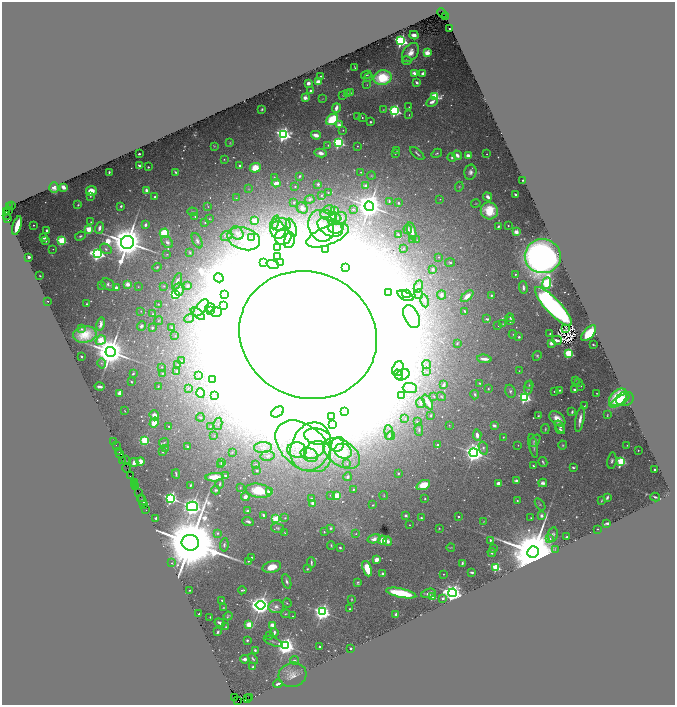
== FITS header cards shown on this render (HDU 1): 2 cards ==
NAXIS1  =                 1345
NAXIS2  =                 1405

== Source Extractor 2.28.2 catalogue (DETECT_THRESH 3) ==
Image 1345 x 1405 px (HDU 1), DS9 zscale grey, zoomed out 1/2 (1 PNG px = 2 x 2 image px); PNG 677 x 707 px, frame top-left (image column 1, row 1405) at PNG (2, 2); each listed source drawn as its Kron ellipse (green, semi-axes under 4 px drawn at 4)
Background 1.27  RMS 0.026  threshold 0.0787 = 3 sigma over >= 5 px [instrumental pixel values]
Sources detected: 731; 93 cannot appear on this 1/2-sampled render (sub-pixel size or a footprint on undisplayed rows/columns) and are neither listed nor drawn; of the other 638, the 500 brightest by FLUX_AUTO listed and drawn (138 fainter detections omitted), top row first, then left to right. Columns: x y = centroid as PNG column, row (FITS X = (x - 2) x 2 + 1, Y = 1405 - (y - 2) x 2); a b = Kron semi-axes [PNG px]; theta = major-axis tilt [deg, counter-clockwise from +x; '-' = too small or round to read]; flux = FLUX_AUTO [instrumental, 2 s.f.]
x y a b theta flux
442 13 5 2 - 920
445 16 3 1 - 330
450 29 3 1 - 6.6
414 35 4 3 - 26
401 41 3 3 - 1500
410 53 10 7 55 60
427 53 3 3 - 190
407 61 5 4 - 11
355 67 3 1 - 3.6
414 73 2 2 - 88
423 73 4 3 - 31
366 75 5 2 - 7
320 76 2 2 - 4.5
368 78 4 3 - 5.5
382 78 9 7 12 320
318 82 2 2 - 230
308 83 3 3 - 32
417 83 3 2 - 17
367 85 3 2 - 3.4
311 91 3 2 - 27
351 93 4 3 - 5.1
348 94 3 3 - 3.9
343 95 3 3 - 6.1
435 96 4 3 - 480
305 98 2 2 - 120
323 99 3 3 - 4.1
432 102 6 3 28 27
409 107 2 2 - 3.7
336 108 5 3 - 45
262 109 3 2 - 5.9
383 110 3 2 - 3.4
395 111 3 3 - 1200
409 115 3 2 - 3.6
357 117 3 2 - 6.4
362 118 2 2 - 4
332 119 6 5 - 250
371 122 2 2 - 13
339 125 3 2 - 87
343 130 2 2 - 4.1
283 134 4 4 - 2400
316 135 5 3 - 51
230 143 3 3 - 3.8
339 143 3 3 - 1000
328 145 3 2 - 6.5
214 146 4 3 - 3.7
357 146 2 2 - 4.7
397 150 4 2 - 4.4
321 153 6 4 -13 32
395 153 2 2 - 4
437 153 5 3 - 7.8
139 154 2 2 - 9.2
417 154 8 2 -42 12
487 154 2 2 - 3.6
457 155 5 3 - 31
468 155 3 3 - 40
452 157 4 4 - 10
224 159 3 2 - 4
139 166 3 2 - 13
240 166 2 2 - 25
148 167 2 2 - 9.1
255 168 5 5 - 85
109 172 2 2 - 6.8
175 172 3 2 - 7
361 172 2 2 - 6
470 172 7 6 - 24
371 175 4 3 - 4.8
300 176 3 2 - 13
274 177 4 3 - 4.2
523 180 2 2 - 4.8
276 183 4 3 - 41
318 184 2 2 - 32
295 186 2 2 - 5
366 186 2 2 - 82
63 187 3 2 - 57
459 187 5 3 - 6.2
54 188 5 4 - 28
249 189 3 3 - 3.6
147 190 2 2 - 65
91 191 5 5 - 69
328 193 2 2 - 5.9
321 195 2 2 - 5.2
516 195 3 2 - 13
90 196 3 2 - 4.9
155 197 2 2 - 16
488 197 5 3 - 31
236 198 3 2 - 4.3
310 199 5 3 - 8.4
440 199 2 2 - 4.1
389 201 3 2 - 7.4
294 202 4 3 - 6.3
399 203 2 2 - 16
476 203 5 2 - 3.5
78 205 4 3 - 7
12 206 4 2 - 410
121 206 3 3 - 11
208 206 3 2 - 3.3
369 206 5 4 - 11000
9 207 2 2 - 470
302 208 6 5 - 29
353 209 2 2 - 11
9 210 4 2 - 1400
329 210 6 3 -1 6.7
334 211 3 2 - 44
489 211 8 8 - 160
6 212 4 2 - 290
192 212 5 4 - 6.5
6 216 3 2 - 120
195 216 3 3 - 7.7
331 216 11 5 -15 84
8 218 2 2 - 870
341 218 6 5 - 17
209 219 2 2 - 3.4
333 219 5 4 - 27
254 221 3 3 - 140
91 222 3 2 - 5.7
205 222 2 2 - 8
275 222 7 4 69 18
33 225 2 2 - 4.5
145 225 3 3 - 19
281 225 10 6 -3 47
508 225 2 2 - 4.1
17 226 9 3 73 120
321 226 16 12 -71 170
330 227 13 8 -28 71
498 227 3 2 - 9.8
99 228 6 4 72 27
292 228 9 4 -70 28
336 228 7 5 2 24
89 229 3 3 - 300
408 229 4 3 - 22
47 230 2 2 - 13
278 230 9 7 -82 43
412 231 9 3 -76 41
516 232 2 2 - 150
164 233 5 4 - 260
237 233 7 6 - 17
398 234 3 2 - 7
80 236 5 3 - 10
227 236 6 4 24 13
328 236 22 9 22 110
251 237 3 2 - 4.2
283 237 8 8 - 76
44 238 2 2 - 49
244 239 17 11 -17 110
413 239 2 2 - 9.6
289 240 8 5 76 31
417 240 3 2 - 3.7
46 241 4 3 - 8.4
62 241 3 3 - 570
197 241 8 4 -63 18
127 242 6 6 - 28000
167 242 7 5 -52 19
277 248 2 1 - 3.7
53 249 2 2 - 3.3
106 249 6 4 -34 17
403 249 3 2 - 4.4
326 250 4 4 - 1900
190 252 3 3 - 5.5
97 254 4 3 - 2100
167 254 4 3 - 4.5
543 256 18 17 - 3700
29 257 2 2 - 59
277 257 2 2 - 71
439 257 2 2 - 5.3
450 262 5 3 - 8.7
263 263 2 2 - 7.8
280 263 4 3 - 6.4
273 264 6 4 -15 12
157 267 4 3 - 7
345 267 4 3 - 7.1
433 269 2 2 - 49
515 274 2 2 - 9.3
40 276 2 1 - 4.1
219 278 5 4 - 5600
177 281 9 4 69 24
547 283 6 3 82 860
108 284 7 5 -34 17
128 284 3 3 - 57
187 285 2 2 - 45
102 286 3 2 - 9.9
164 286 3 3 - 3.7
418 286 6 3 66 11
138 287 2 2 - 4.1
116 288 4 3 - 27
523 288 6 3 -87 20
179 289 7 4 -86 33
388 292 3 3 - 6.4
225 294 2 2 - 6.6
406 294 4 3 - 6
419 294 5 4 - 7.9
176 295 3 3 - 570
441 295 4 3 - 14
491 295 2 2 - 6.7
405 296 8 4 -23 25
467 296 7 3 42 44
47 301 2 2 - 6.2
425 301 6 3 -80 8.3
87 304 2 2 - 6.6
158 304 2 2 - 3.6
223 306 2 2 - 18
553 306 26 7 -47 2400
201 308 10 5 50 31
210 308 5 4 - 11
211 310 3 3 - 10
141 311 2 2 - 4
465 311 3 2 - 10
216 312 6 4 14 19
153 314 3 2 - 4.9
198 314 8 4 -39 21
411 316 12 7 -64 61
189 318 5 4 - 14
510 318 4 2 - 9.6
487 319 4 2 - 9.5
159 320 4 2 - 5
510 321 2 2 - 35
101 324 7 3 79 27
503 324 4 3 - 3.9
141 326 5 4 - 15
498 326 2 1 - 3.5
172 327 2 2 - 26
152 328 2 2 - 11
82 329 3 3 - 7
566 329 3 2 - 5.5
589 333 9 5 47 210
513 334 4 2 - 4.7
550 334 2 2 - 14
85 335 12 8 8 110
308 335 70 63 -23 350000
175 336 2 2 - 4.5
519 337 3 3 - 11
101 340 5 4 - 270
557 340 5 2 - 29
457 343 3 2 - 4.3
551 343 2 2 - 110
593 345 2 2 - 4.8
111 352 5 5 - 19000
569 353 3 3 - 560
81 356 2 2 - 7.7
537 356 5 4 - 9
484 359 7 3 -7 39
182 361 2 2 - 5.1
101 363 5 3 - 6.5
177 365 3 2 - 4
427 365 4 3 - 11
162 367 2 2 - 5.1
398 368 7 5 70 27
519 371 2 2 - 4.5
177 372 2 2 - 29
427 372 2 2 - 3.4
162 373 3 2 - 4
133 374 3 2 - 5.9
399 374 5 4 - 13
403 375 7 5 27 21
198 376 3 2 - 4
212 379 4 2 - 8.2
575 380 3 3 - 6.3
131 382 2 2 - 5.8
579 382 4 3 - 4
479 383 2 2 - 4.9
443 385 4 2 - 17
529 385 4 3 - 5.2
158 386 2 2 - 5.1
580 386 2 2 - 4.4
100 387 5 3 - 16
188 388 3 3 - 6.9
410 388 7 5 -1 15
528 388 7 3 83 10
488 389 2 2 - 4.2
560 390 2 2 - 6.6
574 390 2 2 - 42
510 391 7 5 -69 13
554 391 2 2 - 4.1
120 393 3 3 - 38
200 393 4 4 - 170
597 393 2 2 - 3.6
401 395 2 2 - 45
475 395 5 3 - 9.2
214 396 4 3 - 6.1
434 396 2 2 - 4.8
441 396 4 3 - 6.1
524 397 3 3 - 1100
618 397 10 7 42 170
625 399 9 7 17 120
620 401 11 4 30 93
428 402 8 3 -62 56
420 403 5 3 - 16
584 406 4 2 - 4.5
125 411 2 1 - 3.4
278 412 7 5 32 19
345 412 2 2 - 3.6
572 412 4 3 - 9
154 415 5 4 - 41
431 415 3 2 - 5.7
607 415 4 2 - 4.8
538 416 3 2 - 6.5
200 417 4 3 - 6.4
331 417 2 1 - 3.8
405 418 4 3 - 4.5
557 419 9 6 -43 66
580 419 13 3 80 40
154 422 5 3 - 110
417 422 2 2 - 9.2
218 424 6 4 80 14
333 425 4 1 - 5.3
449 425 3 2 - 3.4
494 425 3 2 - 25
169 426 2 2 - 7
210 426 2 2 - 6.7
560 426 7 3 -56 15
545 429 5 2 - 6.7
560 429 5 2 - 11
419 430 6 4 -87 12
389 432 7 3 -86 13
477 435 6 3 -85 39
214 436 4 3 - 4.9
391 436 5 3 - 27
318 437 13 8 -13 77
503 437 2 2 - 4.6
145 440 3 3 - 480
114 441 2 1 - 130
535 441 7 3 52 18
164 443 5 2 - 5.8
116 445 2 1 - 66
338 445 8 6 63 31
438 445 2 2 - 27
518 445 2 2 - 3.9
563 445 4 3 - 6.3
627 445 3 2 - 4.4
187 446 2 2 - 20
303 446 32 21 -39 410
533 446 12 3 -78 14
263 447 9 5 3 22
311 447 25 19 68 310
483 448 6 4 -75 14
166 449 2 2 - 5.4
297 450 9 7 -5 57
314 450 11 8 38 93
638 450 2 2 - 5.9
343 451 9 7 -27 78
119 452 4 1 - 210
163 452 2 2 - 12
232 452 3 2 - 3.7
342 453 20 12 -34 240
474 453 4 4 - 4900
119 454 2 1 - 130
309 455 9 6 -25 62
267 456 7 5 8 19
123 460 3 1 - 190
125 460 3 1 - 100
141 461 4 4 - 45
612 461 8 4 81 17
621 461 4 3 - 570
134 462 4 3 - 39
543 462 5 2 - 8
221 463 2 2 - 3.4
347 463 2 2 - 4.2
256 464 3 2 - 3.3
221 465 4 3 - 8.3
533 466 2 2 - 10
573 467 3 2 - 12
126 468 4 1 - 310
655 470 2 2 - 30
257 471 2 2 - 6.7
398 473 2 2 - 20
176 474 4 2 - 9.4
130 476 4 1 - 340
225 476 2 2 - 45
214 477 9 4 3 110
347 477 4 3 - 13
516 481 4 3 - 11
135 483 3 2 - 290
543 483 4 4 - 17
134 484 4 2 - 210
220 484 5 2 - 6.8
499 484 4 3 - 43
190 485 3 2 - 5.3
423 485 7 4 24 120
135 486 2 1 - 76
240 488 3 2 - 3.9
353 489 3 2 - 5.6
216 490 4 3 - 8.9
258 491 13 7 -9 200
270 492 2 2 - 150
139 493 3 1 - 110
330 495 2 2 - 4.3
336 495 4 3 - 120
384 496 4 2 - 3.6
245 497 4 3 - 32
607 497 4 2 - 7.9
655 497 5 2 - 11
141 498 3 2 - 260
171 498 4 3 - 1600
311 499 4 3 - 13
425 499 2 2 - 7.5
142 500 5 2 - 310
517 500 2 2 - 9.3
601 501 3 1 - 3.7
312 503 2 2 - 63
143 504 2 1 - 58
540 504 7 4 -56 7.6
373 505 2 2 - 5.1
192 506 5 4 - 6000
146 510 2 1 - 61
247 511 3 2 - 6.8
263 515 3 3 - 12
406 516 2 2 - 50
541 516 2 2 - 64
458 517 2 2 - 11
156 518 2 2 - 36
285 518 4 3 - 5.4
421 518 2 2 - 17
531 518 3 2 - 4.6
276 519 3 3 - 460
248 521 6 3 -19 16
483 521 3 2 - 3.4
607 523 4 2 - 12
409 525 2 2 - 3.9
278 528 7 4 -14 11
331 528 3 3 - 13
439 528 3 3 - 4.2
597 529 2 1 - 6.2
324 532 2 2 - 6.4
217 533 3 3 - 11
285 533 4 2 - 4
356 534 4 3 - 5.4
553 534 7 5 81 13
567 537 3 2 - 10
374 539 7 4 15 35
550 539 3 3 - 14
382 540 4 4 - 66
490 540 3 3 - 9.4
388 541 4 4 - 27
190 543 8 8 - 110000
224 545 6 3 83 12
331 545 4 3 - 7.1
451 547 4 2 - 4.3
340 548 2 2 - 21
493 549 2 2 - 3.7
555 549 3 3 - 3.6
492 552 4 2 - 11
533 552 6 5 - 82000
252 557 2 2 - 8.3
376 560 4 3 - 34
248 561 3 2 - 7.6
172 563 3 3 - 4.6
311 563 5 2 - 9.9
462 563 4 2 - 8.9
272 567 9 5 15 83
496 567 3 3 - 490
307 569 2 2 - 6.2
367 569 8 4 -69 180
472 572 4 2 - 9.4
383 574 2 2 - 37
443 574 2 2 - 3.7
287 581 7 3 -71 15
358 583 4 3 - 9
190 590 2 2 - 5.5
242 590 4 2 - 8
401 593 15 4 -12 300
428 593 7 3 16 20
453 593 4 4 - 4200
432 597 3 3 - 240
443 598 4 3 - 15
351 599 3 2 - 4.3
222 600 2 2 - 7.7
287 603 5 3 - 5.1
261 605 5 4 - 5700
276 606 8 6 5 24
223 608 4 2 - 4.5
350 609 2 2 - 6.6
322 612 4 4 - 3300
199 614 4 2 - 13
286 614 4 2 - 5.3
396 614 2 2 - 34
228 616 4 3 - 8.2
293 616 2 2 - 4.4
210 617 2 2 - 9
220 623 5 2 - 23
249 625 4 3 - 100
272 625 3 3 - 60
226 627 3 2 - 4.2
218 632 3 2 - 8.5
274 632 4 3 - 15
270 635 3 3 - 5.8
247 640 2 2 - 10
273 641 9 2 -22 9.5
285 646 4 4 - 4100
319 647 2 2 - 8.4
350 649 2 2 - 22
255 650 2 2 - 12
245 659 4 3 - 30
253 659 6 3 -50 8
295 660 4 2 - 6.5
253 667 3 2 - 11
293 675 14 12 15 54
278 684 5 2 - 27
234 697 2 2 - 95
250 698 4 1 - 190
247 699 3 2 - 240
238 701 2 1 - 68
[138 fainter detections neither listed nor drawn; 93 sub-pixel or undisplayed-footprint detections neither listed nor drawn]